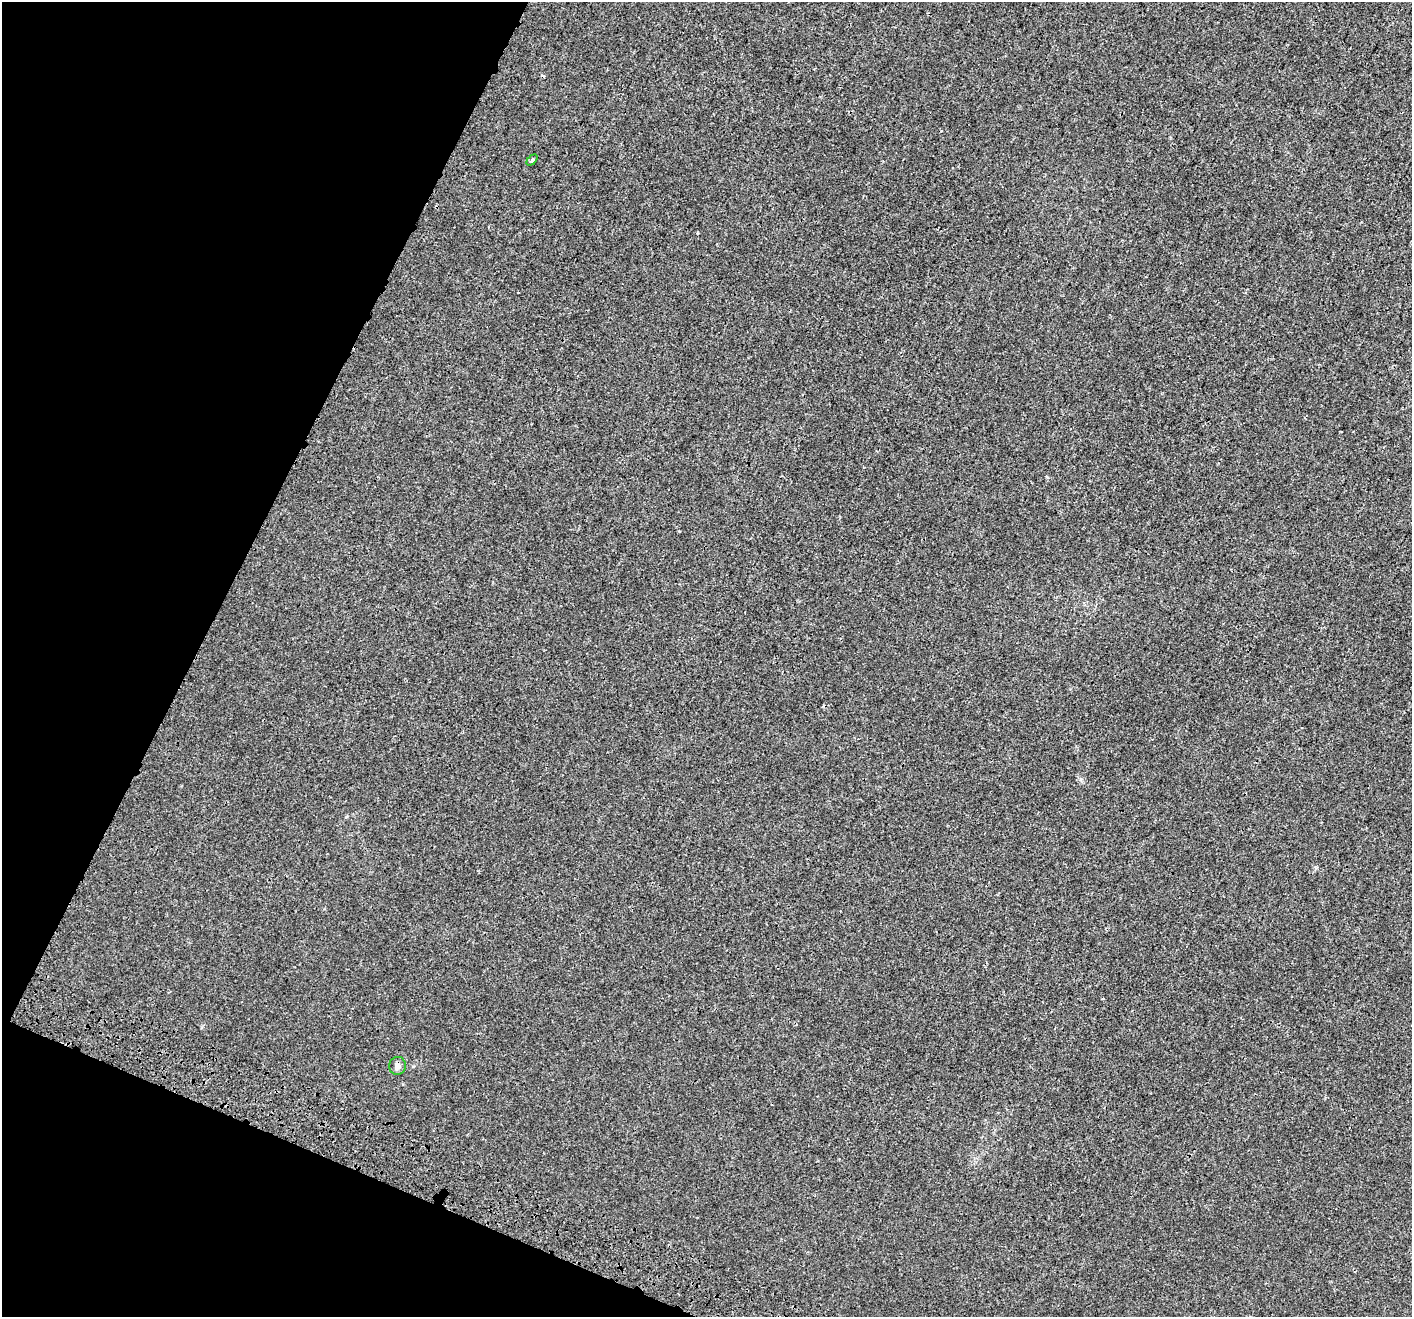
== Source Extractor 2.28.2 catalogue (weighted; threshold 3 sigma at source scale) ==
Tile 9 of 4 x 4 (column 1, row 3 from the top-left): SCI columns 69-1478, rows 1695-3009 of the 5769 x 5954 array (HDU 1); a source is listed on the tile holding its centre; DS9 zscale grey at full resolution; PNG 1414 x 1319 px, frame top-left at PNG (2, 2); each listed source drawn as its Kron ellipse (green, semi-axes under 4 px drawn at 4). Shown black and unused: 20% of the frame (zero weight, under 3 of 4 exposures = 6% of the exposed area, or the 3 px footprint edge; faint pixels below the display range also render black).
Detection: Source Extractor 2.28.2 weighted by HDU 2 'WHT'; one run over the whole footprint, this tile lists its part. Background 1.16e-04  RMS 0.0016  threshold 0.00729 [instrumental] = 3 sigma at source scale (4.5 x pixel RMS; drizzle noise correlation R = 1.50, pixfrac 1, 0.0396/0.0396 arcsec/px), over >= 5 px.
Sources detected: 3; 1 cosmic-ray / hot-pixel residue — neither listed nor drawn; the other 2 listed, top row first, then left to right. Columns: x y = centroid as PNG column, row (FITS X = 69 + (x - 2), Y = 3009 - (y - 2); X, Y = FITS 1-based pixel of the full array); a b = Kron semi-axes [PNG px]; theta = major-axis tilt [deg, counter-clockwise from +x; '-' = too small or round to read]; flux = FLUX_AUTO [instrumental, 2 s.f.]
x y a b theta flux
532 160 6 4 47 0.22
397 1066 9 8 - 0.7